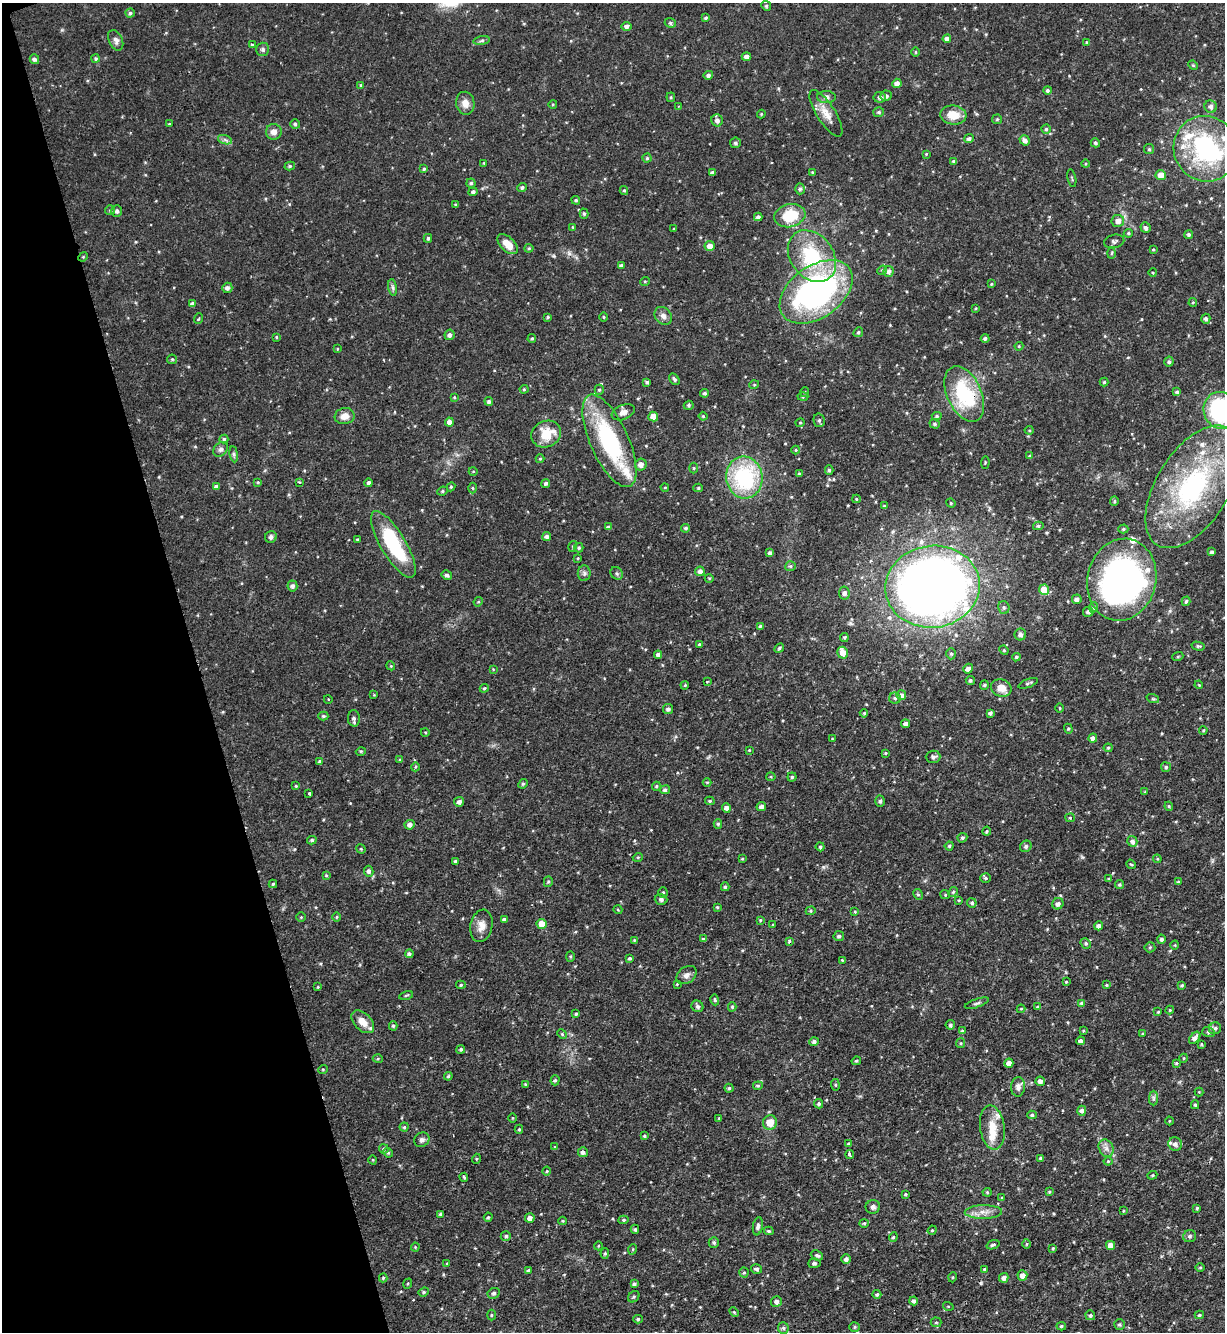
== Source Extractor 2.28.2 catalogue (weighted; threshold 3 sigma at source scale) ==
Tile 5 of 4 x 4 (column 1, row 2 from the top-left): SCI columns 146-1368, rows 2663-3992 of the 5308 x 5324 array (HDU 1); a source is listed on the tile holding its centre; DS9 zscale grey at full resolution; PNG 1227 x 1334 px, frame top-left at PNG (2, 3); each listed source drawn as its Kron ellipse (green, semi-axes under 4 px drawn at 4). Shown black and unused: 16% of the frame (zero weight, under 2 of 3 exposures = <1% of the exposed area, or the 3 px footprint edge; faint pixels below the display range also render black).
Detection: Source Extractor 2.28.2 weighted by HDU 2 'WHT'; one run over the whole footprint, this tile lists its part. Background 0.0643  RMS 0.0054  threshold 0.0245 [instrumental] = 3 sigma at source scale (4.5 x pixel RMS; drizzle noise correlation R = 1.50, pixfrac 1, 0.05/0.05 arcsec/px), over >= 5 px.
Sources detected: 469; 3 inside a brighter object's white glare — neither listed nor drawn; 12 inside a brighter listed object's ellipse — not listed separately; the other 454 listed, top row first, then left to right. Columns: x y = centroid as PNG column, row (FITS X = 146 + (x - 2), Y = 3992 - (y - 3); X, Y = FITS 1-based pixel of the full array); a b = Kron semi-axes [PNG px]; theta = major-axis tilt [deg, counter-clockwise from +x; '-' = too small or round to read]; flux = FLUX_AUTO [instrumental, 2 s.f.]
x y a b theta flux
766 6 5 4 - 0.79
130 13 4 4 - 0.87
705 18 4 3 - 0.87
670 23 6 4 -22 0.97
627 26 5 4 - 1.7
947 39 4 4 - 2.6
116 40 11 7 -65 2.2
482 41 8 4 9 1.2
1086 42 4 3 - 0.48
252 45 4 4 - 0.69
263 49 6 6 - 1.4
916 52 5 3 - 0.48
746 57 5 4 - 2.3
34 59 5 4 - 1.6
96 59 4 4 - 0.89
1193 65 5 4 - 0.65
708 75 5 4 - 1.4
897 83 4 4 - 2.6
361 85 4 4 - 0.87
1047 90 4 4 - 1
886 96 5 5 - 1.4
671 97 5 4 - 0.64
826 97 9 6 -2 1.7
880 97 6 5 - 1.6
465 103 11 9 -82 4.4
553 104 4 3 - 0.49
679 106 3 3 - 0.43
1211 107 6 6 - 2.2
879 112 5 5 - 1
826 113 27 9 -58 6.6
761 114 4 4 - 0.54
953 115 13 9 -6 8.7
997 119 5 4 - 0.65
717 120 6 5 - 2.3
169 124 4 3 - 0.59
295 124 5 4 - 0.96
1046 129 5 4 - 0.81
274 132 8 8 - 3.1
969 139 5 4 - 1.5
225 140 7 4 -19 1.4
1025 140 5 4 - 2.2
735 143 5 5 - 1.1
1095 143 4 4 - 1.1
1149 149 5 5 - 0.83
1206 149 33 31 -64 64
926 154 3 3 - 0.51
647 158 4 4 - 0.88
954 161 4 4 - 0.92
484 163 3 3 - 0.48
1085 164 4 3 - 0.48
290 166 5 4 - 0.84
424 169 4 4 - 0.86
812 172 4 3 - 0.48
713 173 3 3 - 1.3
1161 175 5 5 - 4.9
1072 178 9 2 -79 0.61
471 183 4 4 - 0.95
522 187 5 4 - 1.1
800 189 5 5 - 1.1
624 190 4 4 - 0.82
473 192 4 4 - 1.3
576 200 4 4 - 0.76
456 205 4 3 - 0.8
110 210 5 5 - 0.76
117 211 6 5 - 1.5
584 214 5 4 - 0.85
790 216 16 11 14 19
758 217 4 4 - 1.4
1118 221 6 6 - 3.1
573 227 4 3 - 0.49
1145 228 5 5 - 1.5
674 229 3 3 - 0.45
1128 233 4 4 - 0.8
1189 234 4 4 - 1.1
428 238 4 3 - 0.87
1114 241 10 6 11 1.4
508 244 12 7 -44 7.4
710 246 5 5 - 3.9
529 248 4 4 - 0.69
1153 249 3 3 - 0.53
1112 253 5 3 - 0.66
812 256 28 21 -52 36
83 257 5 4 - 0.59
621 265 4 4 - 1.1
882 270 5 4 - 0.76
889 271 5 5 - 2
1153 273 4 3 - 0.44
645 281 5 3 - 0.49
991 284 4 4 - 0.52
393 287 8 4 -81 1.2
227 288 5 5 - 2
816 292 41 26 36 150
1193 302 4 4 - 0.54
192 304 4 4 - 1.8
976 308 4 3 - 0.49
663 316 10 7 -49 2.6
548 317 4 3 - 0.65
604 317 5 3 - 0.61
198 319 5 3 - 0.5
1206 319 5 4 - 1.4
858 332 5 4 - 0.9
449 335 5 5 - 1.6
276 337 3 3 - 0.53
985 338 4 4 - 1.2
532 339 4 3 - 0.72
1019 346 4 4 - 0.53
337 349 4 3 - 0.42
172 359 5 4 - 0.66
1169 362 5 4 - 1.1
674 379 6 4 -60 1.1
647 382 4 4 - 0.97
1104 382 4 4 - 0.75
754 385 5 3 - 0.5
524 389 4 4 - 0.58
599 390 5 4 - 0.88
805 392 5 3 - 0.48
1177 392 4 4 - 0.86
705 393 4 4 - 0.91
964 394 29 17 -65 39
454 397 4 3 - 0.47
803 397 5 3 - 0.55
489 401 4 4 - 1.3
689 405 5 4 - 0.92
1220 410 18 16 -75 58
623 412 12 7 22 2.9
345 416 10 8 10 4.2
703 416 4 4 - 0.64
937 416 5 4 - 0.84
653 417 5 5 - 5.9
819 420 7 5 -77 1.3
449 422 4 4 - 2.3
800 423 4 4 - 0.62
935 424 5 4 - 0.92
1029 430 4 4 - 0.62
546 434 15 13 26 13
224 439 4 4 - 0.85
609 441 50 19 -66 58
221 449 8 6 43 1.7
796 450 4 4 - 0.53
234 454 8 4 -82 1
1029 456 4 3 - 0.6
540 459 4 4 - 0.58
985 462 6 2 85 0.43
641 465 6 5 - 2.8
694 468 5 3 - 0.56
829 470 5 4 - 1
473 471 4 3 - 0.44
799 474 3 3 - 0.78
744 477 21 18 -83 52
258 482 4 3 - 0.46
299 482 4 4 - 0.52
369 483 4 4 - 1.4
546 483 4 4 - 1
216 487 4 4 - 1.7
451 487 4 4 - 0.62
665 487 4 3 - 0.4
1193 487 68 36 58 91
472 488 5 3 - 0.52
698 488 5 4 - 0.8
442 491 5 4 - 0.8
856 499 4 4 - 0.55
1114 501 5 4 - 0.77
951 503 5 4 - 0.63
884 506 3 3 - 0.53
1038 526 5 4 - 0.97
608 527 4 4 - 0.97
685 528 4 4 - 0.97
1123 529 5 4 - 0.78
271 537 6 5 - 1.5
547 537 4 4 - 1.8
357 540 3 3 - 0.58
393 544 38 12 -59 38
573 546 5 3 - 0.66
579 548 5 5 - 0.92
1212 552 4 3 - 1.2
770 553 4 4 - 1.5
578 558 4 3 - 0.52
790 566 5 5 - 0.78
700 571 5 5 - 2
584 573 8 6 -89 1.5
617 573 7 5 -47 1.1
447 575 5 4 - 1.3
709 578 4 3 - 0.45
1122 580 41 34 76 190
292 586 5 5 - 1.6
933 587 47 41 7 620
1044 590 5 5 - 8.4
844 593 6 5 - 1.5
1077 599 5 5 - 1.9
1186 601 5 3 - 0.91
478 602 5 4 - 0.55
1004 607 6 5 - 1.2
1094 607 5 3 - 0.63
1088 612 5 5 - 1.5
760 626 3 3 - 0.73
1020 634 6 6 - 1.7
844 637 4 4 - 0.76
699 644 4 3 - 0.65
1198 646 6 4 -14 0.88
779 648 5 4 - 0.98
1004 650 5 4 - 0.74
843 653 6 5 - 5.2
951 654 5 5 - 0.9
658 655 4 4 - 1.6
1178 656 5 3 - 0.53
1016 657 4 3 - 0.71
391 666 4 3 - 0.48
493 669 3 3 - 0.39
968 669 5 4 - 2.1
970 680 4 4 - 1.1
707 682 3 2 - 0.54
1028 683 10 4 21 1.2
685 685 4 3 - 0.49
984 685 5 4 - 0.64
1199 685 4 3 - 0.46
484 688 4 4 - 0.7
1001 688 10 8 -19 5.2
374 695 4 4 - 0.44
901 695 5 5 - 1.9
895 698 6 5 - 1.2
328 699 4 3 - 0.46
1153 699 6 4 -18 0.77
1060 708 4 3 - 0.51
668 709 5 5 - 1.5
864 713 4 4 - 0.62
990 713 4 4 - 1.2
323 716 5 4 - 0.79
354 718 8 6 -87 1.7
906 724 4 4 - 2.7
1068 729 5 4 - 0.7
1203 730 4 3 - 0.62
425 732 4 3 - 0.43
1093 738 4 4 - 1.9
832 739 3 2 - 0.35
1108 748 4 4 - 0.56
749 750 3 3 - 0.38
361 751 5 3 - 0.57
885 753 4 3 - 0.49
933 757 7 6 - 1.5
400 759 4 3 - 0.66
320 762 3 3 - 1.1
415 767 4 3 - 0.5
1166 767 5 5 - 0.96
771 777 5 4 - 0.63
792 777 4 4 - 0.85
707 782 4 3 - 0.45
523 784 5 4 - 0.81
296 786 4 4 - 0.61
656 786 4 4 - 0.75
665 790 5 4 - 1.5
1145 792 3 3 - 0.59
309 794 3 3 - 2
710 801 5 4 - 0.82
880 801 5 4 - 1
459 802 5 5 - 2
1169 806 4 4 - 0.63
761 807 5 4 - 2.1
726 808 4 4 - 2.2
1070 818 5 4 - 0.67
718 824 4 4 - 0.79
410 825 5 5 - 2.1
987 831 4 4 - 0.66
962 838 5 4 - 1
312 840 4 4 - 0.9
1132 841 5 5 - 1.9
949 846 4 4 - 0.87
1026 846 6 5 - 1.1
820 847 4 4 - 0.93
361 849 5 4 - 0.58
638 857 5 3 - 0.49
742 859 4 3 - 0.57
1157 859 4 4 - 0.65
455 861 3 3 - 1
1131 864 5 4 - 0.63
369 871 5 4 - 1.6
326 875 4 4 - 0.55
985 878 5 4 - 0.78
1108 879 3 3 - 0.61
548 882 5 4 - 0.79
1178 882 4 3 - 0.87
273 884 4 4 - 0.76
1119 885 4 4 - 0.9
725 887 4 3 - 0.88
663 892 5 4 - 0.73
953 892 5 4 - 0.65
918 894 6 4 -64 0.86
945 895 5 4 - 0.62
661 899 6 5 - 1.5
959 900 4 3 - 0.47
972 903 5 4 - 1.1
1058 904 6 5 - 1.8
717 907 3 3 - 0.65
618 910 4 3 - 0.55
811 911 5 4 - 0.67
855 912 4 3 - 0.51
301 917 4 4 - 0.57
337 917 5 3 - 0.57
504 919 4 3 - 1.2
760 920 4 4 - 0.5
542 924 5 5 - 7.4
773 924 4 2 - 0.38
481 926 16 11 79 4.7
1099 926 4 4 - 2
839 936 5 5 - 1.2
703 939 4 4 - 0.99
1161 939 4 4 - 1.3
634 940 4 3 - 0.53
789 941 4 3 - 2.4
1086 943 5 4 - 0.87
1175 945 4 3 - 0.43
1150 947 5 5 - 0.77
409 954 4 4 - 1.2
570 956 5 4 - 0.69
630 958 4 3 - 0.9
842 960 4 3 - 0.46
686 975 11 8 37 2.4
1066 982 3 3 - 0.56
677 984 3 2 - 0.47
461 985 5 4 - 0.72
1106 985 4 4 - 0.5
1182 985 4 4 - 0.71
318 987 4 3 - 0.48
406 995 7 3 13 0.68
715 1000 5 3 - 0.71
977 1003 12 4 18 1.2
1081 1003 4 4 - 0.69
697 1006 6 5 - 1.3
732 1007 4 4 - 0.78
1038 1007 4 3 - 0.96
1021 1009 4 4 - 0.54
1170 1010 4 4 - 0.54
1158 1012 3 2 - 0.47
576 1014 4 3 - 0.71
363 1022 14 8 -45 5.7
950 1025 5 4 - 1
393 1026 5 4 - 0.78
1215 1028 6 5 - 1.4
962 1031 4 4 - 0.8
1083 1031 4 3 - 0.51
1208 1032 6 5 - 1.1
562 1034 5 4 - 0.69
1142 1034 3 3 - 0.47
1195 1038 7 4 51 2.4
1080 1041 4 4 - 1.9
814 1042 5 4 - 1.4
961 1043 5 4 - 0.74
1201 1044 4 3 - 0.58
461 1049 4 4 - 0.9
1184 1058 4 3 - 0.54
378 1059 5 3 - 0.56
856 1061 5 4 - 0.8
1009 1063 4 4 - 3.2
1176 1063 3 3 - 0.68
323 1069 5 3 - 0.49
448 1076 4 4 - 0.74
555 1080 5 4 - 0.89
1040 1081 5 4 - 2.4
525 1084 4 4 - 0.49
835 1085 6 3 -82 0.66
758 1086 5 3 - 0.69
1018 1087 10 7 85 2.9
729 1088 4 4 - 0.82
1199 1092 4 4 - 0.46
1153 1098 7 4 90 1.2
819 1104 5 4 - 0.98
1195 1105 4 4 - 0.8
1082 1111 5 4 - 1.8
1032 1115 5 4 - 0.8
513 1118 4 3 - 0.51
719 1118 3 3 - 0.49
1169 1121 4 3 - 0.49
770 1122 7 7 - 6.8
404 1127 4 4 - 0.81
992 1128 22 12 -82 9.5
519 1129 4 4 - 0.71
644 1136 4 3 - 0.78
422 1140 8 7 - 1.7
849 1144 3 3 - 0.79
1175 1144 7 6 - 2.5
555 1147 4 4 - 0.66
1106 1148 9 7 -63 2.3
384 1149 5 4 - 1
583 1152 5 5 - 1.9
388 1153 5 4 - 0.75
850 1155 4 3 - 3.7
1041 1158 4 3 - 1
476 1159 5 3 - 0.48
373 1160 5 3 - 0.45
1108 1161 4 4 - 0.58
547 1171 4 4 - 0.52
1152 1175 5 4 - 0.7
464 1177 4 2 - 0.89
987 1192 4 4 - 0.69
1049 1192 4 3 - 0.64
905 1194 3 3 - 0.71
1002 1198 4 3 - 0.6
873 1207 7 7 - 1.5
1197 1208 3 3 - 0.67
1123 1211 3 3 - 0.45
983 1212 19 7 1 4.7
441 1214 4 3 - 1.1
488 1217 5 4 - 0.7
530 1218 4 4 - 2
623 1220 5 4 - 0.88
563 1221 4 4 - 0.58
864 1223 4 4 - 0.64
758 1226 9 5 80 1.4
635 1229 4 4 - 0.77
932 1230 5 4 - 0.68
769 1231 5 4 - 0.87
506 1236 5 4 - 0.92
1190 1236 6 6 - 1.2
893 1237 5 4 - 0.82
714 1242 5 5 - 1.1
1027 1244 5 3 - 0.6
993 1245 7 4 20 1.1
1111 1245 4 4 - 4.1
598 1246 4 3 - 0.45
415 1247 4 4 - 0.59
1053 1248 4 3 - 0.62
633 1249 5 3 - 0.54
605 1253 5 4 - 0.7
817 1255 6 5 - 1.3
846 1259 5 4 - 1.7
814 1263 6 5 - 1.3
447 1264 3 3 - 0.53
1200 1268 5 3 - 0.53
756 1269 5 4 - 1.3
984 1269 4 4 - 0.75
528 1271 4 3 - 0.74
744 1273 5 4 - 0.75
1022 1275 5 5 - 3.3
953 1277 5 3 - 0.5
383 1278 4 4 - 0.72
1004 1278 5 4 - 2.3
408 1284 5 3 - 0.59
634 1284 4 3 - 1.3
424 1292 5 4 - 0.79
494 1293 6 5 - 1.1
877 1294 4 4 - 0.99
634 1297 6 5 - 0.88
914 1301 4 4 - 1.4
776 1302 5 5 - 1.7
948 1306 5 3 - 0.49
734 1312 5 3 - 0.56
491 1315 5 3 - 0.58
1090 1315 5 4 - 1
1199 1315 4 3 - 0.81
638 1319 5 4 - 0.84
936 1322 5 5 - 0.72
1119 1324 5 5 - 0.94
1061 1326 5 4 - 0.87
855 1327 5 4 - 0.78
783 1328 6 5 - 0.99
Overlapping masked pixels (flux is a lower limit): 2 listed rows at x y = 964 394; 933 587
Isophote crosses this tile's border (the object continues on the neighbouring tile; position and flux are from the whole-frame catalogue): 1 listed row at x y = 1220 410